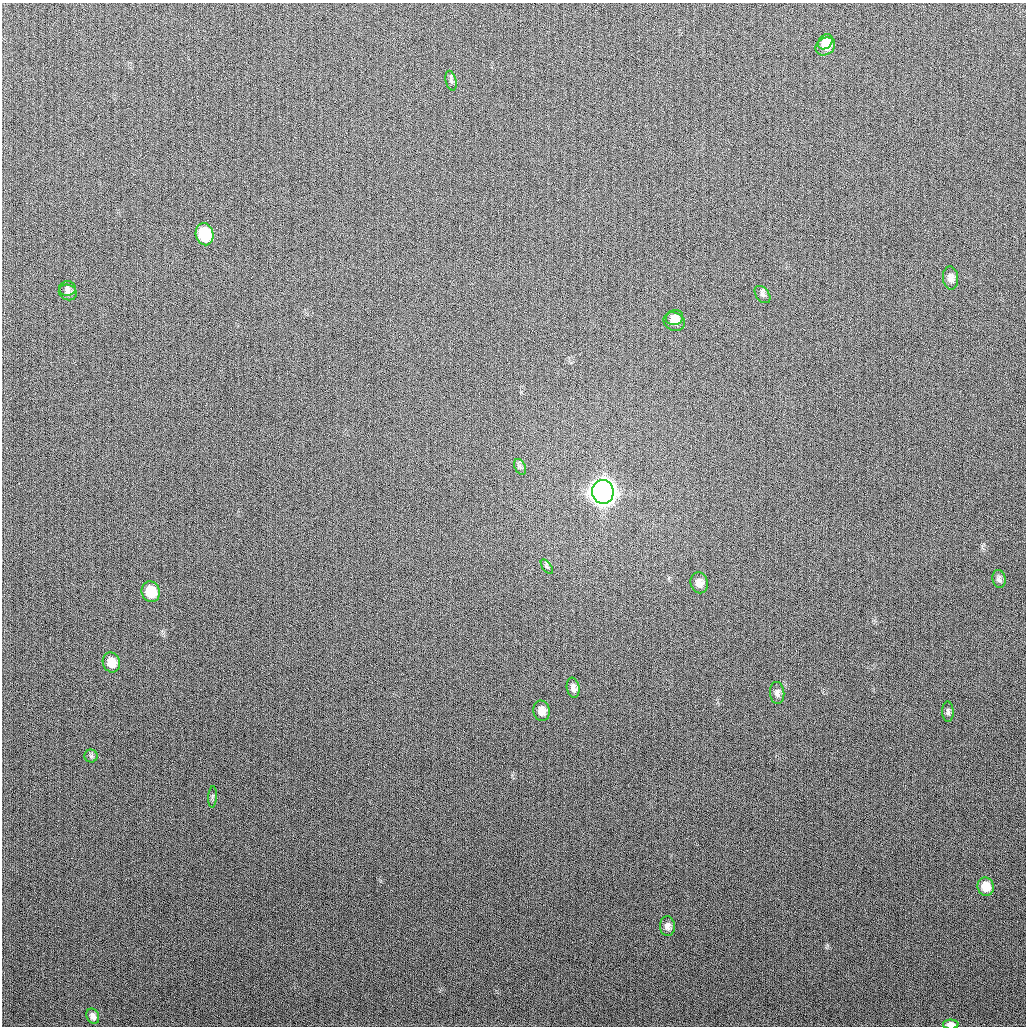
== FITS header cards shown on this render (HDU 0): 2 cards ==
NAXIS1  =                 1024
NAXIS2  =                 1024

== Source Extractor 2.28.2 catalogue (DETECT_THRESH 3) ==
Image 1024 x 1024 px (HDU 0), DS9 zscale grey, 1 PNG px = 1 image px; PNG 1028 x 1028 px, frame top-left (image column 1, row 1024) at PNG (2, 3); each listed source drawn as its Kron ellipse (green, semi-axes under 4 px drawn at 4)
Background 263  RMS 10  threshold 31.2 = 3 sigma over >= 5 px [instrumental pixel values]
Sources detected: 27; all 27 listed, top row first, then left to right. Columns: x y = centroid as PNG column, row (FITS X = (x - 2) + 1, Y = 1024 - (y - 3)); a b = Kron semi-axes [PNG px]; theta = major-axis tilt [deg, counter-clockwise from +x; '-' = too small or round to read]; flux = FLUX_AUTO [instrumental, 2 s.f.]
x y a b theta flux
825 42 8 6 50 6.5e+03
825 46 10 8 32 1.0e+04
451 81 10 5 -76 1.8e+03
205 234 11 9 -76 3.5e+04
951 278 12 7 -84 4.0e+03
67 288 8 7 - 2.5e+03
68 292 9 7 -23 3.0e+03
762 294 10 6 -52 2.2e+03
674 317 9 7 19 5.0e+03
674 322 11 9 -23 7.0e+03
520 467 8 5 -64 2.0e+03
603 492 12 11 - 1.0e+06
547 567 8 4 -53 1.4e+03
999 579 9 6 -80 2.3e+03
699 583 10 8 -77 5.0e+03
151 592 10 9 - 1.9e+04
111 662 10 8 -71 9.1e+03
573 688 10 6 -80 3.3e+03
777 693 11 7 -84 3.1e+03
541 711 10 8 -78 5.8e+03
948 712 10 5 -89 1.8e+03
91 756 6 6 - 1.6e+03
212 797 11 4 87 1.4e+03
986 887 9 8 - 1.2e+04
667 926 10 7 -87 3.5e+03
93 1016 8 6 -67 3.7e+03
951 1024 8 5 1 4.1e+03
At the frame edge (FLAGS 8, measured only in part): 1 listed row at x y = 951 1024